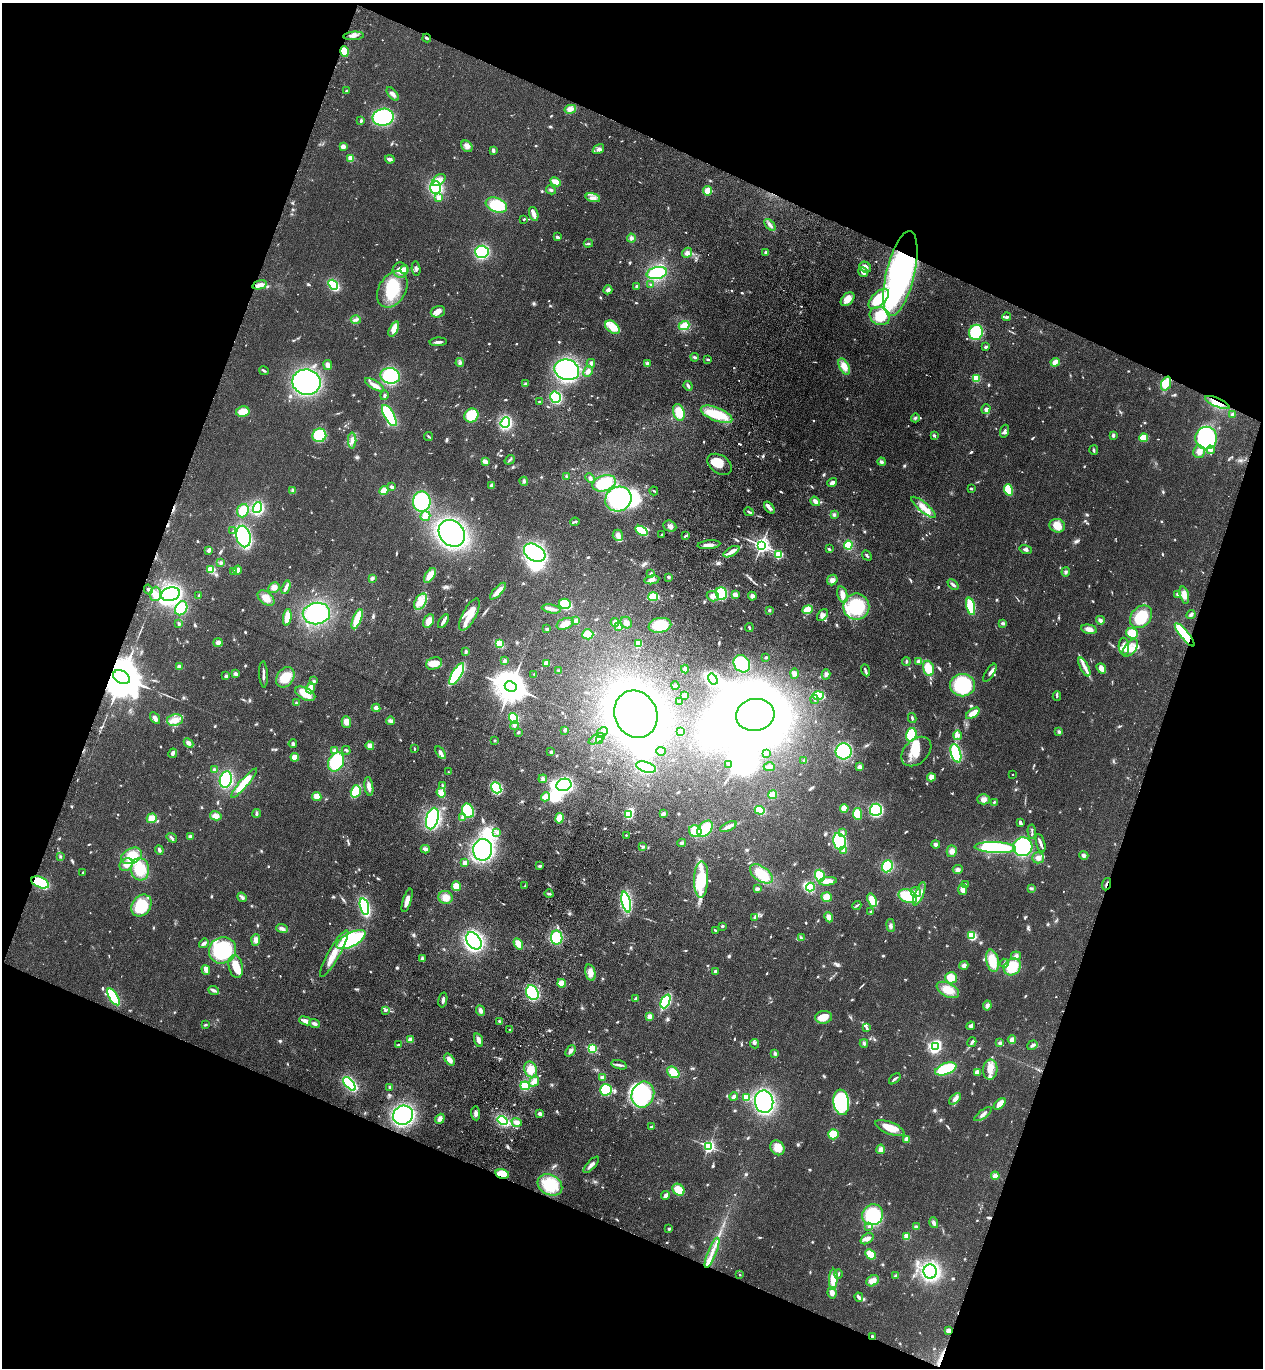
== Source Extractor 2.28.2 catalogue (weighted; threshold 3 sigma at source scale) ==
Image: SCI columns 248-5290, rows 49-5510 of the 5668 x 5559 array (HDU 1 of 3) = the unmasked area's bounding box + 8 px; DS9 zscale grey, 4 x 4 block average (1 PNG px = mean of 4 x 4 image px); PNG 1265 x 1370 px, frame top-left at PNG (2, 3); each listed source drawn as its Kron ellipse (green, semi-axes under 4 px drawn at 4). Shown black and unused: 41% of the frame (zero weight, under 3 of 4 exposures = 6% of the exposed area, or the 3 px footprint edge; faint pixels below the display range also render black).
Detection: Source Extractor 2.28.2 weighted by HDU 2 'WHT'. Background 0.0513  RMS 0.0058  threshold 0.0259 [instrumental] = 3 sigma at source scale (4.5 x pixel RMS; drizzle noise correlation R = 1.50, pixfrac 1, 0.05/0.05 arcsec/px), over >= 5 px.
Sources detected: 1008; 3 too faint to see at this stretch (4 x 4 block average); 31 inside a brighter object's white glare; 8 cosmic-ray / hot-pixel residue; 1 long thin detection or spike segment (spike, bleed or trail) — neither listed nor drawn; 11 coinciding with a brighter row at this scale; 75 inside a brighter listed object's ellipse — not listed separately; of the other 879, all 500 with FLUX_AUTO >= 4.09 (the completeness limit of this list) listed and drawn (379 fainter detections not listed), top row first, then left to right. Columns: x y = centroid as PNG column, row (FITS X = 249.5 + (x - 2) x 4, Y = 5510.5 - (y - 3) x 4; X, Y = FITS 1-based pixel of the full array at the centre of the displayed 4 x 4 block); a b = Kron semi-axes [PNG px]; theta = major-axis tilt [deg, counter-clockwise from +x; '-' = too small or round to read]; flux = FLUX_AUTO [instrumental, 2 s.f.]
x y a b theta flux
354 36 10 4 4 16
427 38 4 2 - 5.6
344 51 5 4 - 58
346 91 2 2 - 13
393 94 8 4 -48 15
570 109 6 4 13 21
383 117 10 8 9 290
361 120 3 3 - 6.3
467 146 6 5 - 17
343 147 4 4 - 16
598 149 6 4 32 11
493 150 3 2 - 11
351 158 2 2 - 130
390 159 5 3 - 14
439 180 7 5 41 20
556 182 5 3 - 50
436 188 6 5 - 180
551 190 5 3 - 6.6
707 191 4 4 - 35
439 198 2 2 - 33
593 198 7 3 -15 15
496 205 11 7 -21 130
534 214 7 4 -72 17
524 219 3 2 - 6.1
770 225 7 3 -48 11
557 237 2 2 - 12
631 238 4 4 - 11
588 243 4 2 - 4.9
482 252 6 6 - 260
765 252 3 3 - 5.4
687 253 5 4 - 13
865 267 6 5 - 19
416 269 7 2 -80 8.7
400 270 7 7 - 39
405 270 2 2 - 160
863 272 5 3 - 16
657 273 10 6 12 180
900 274 43 14 77 720
651 284 4 2 - 4.9
260 285 7 3 14 26
333 285 5 3 - 260
636 286 3 2 - 5.8
392 289 19 13 60 150
608 290 4 4 - 13
848 299 8 5 44 38
879 299 13 6 45 160
438 312 7 5 19 19
880 316 10 9 - 84
1007 317 4 3 - 6.4
356 320 5 3 - 9.1
684 326 5 4 - 59
612 327 8 5 -40 48
394 329 8 4 65 40
976 332 8 7 - 180
438 342 9 2 4 11
986 347 3 2 - 12
695 357 4 2 - 7.9
708 359 4 2 - 4.2
1055 362 4 3 - 25
460 363 4 3 - 8.2
591 363 4 4 - 9.3
647 363 4 3 - 7.8
328 365 5 3 - 18
844 366 8 5 -63 35
567 370 12 10 -16 470
264 371 5 2 - 6.6
588 371 6 4 63 16
390 376 10 8 -13 220
976 378 2 2 - 250
306 382 14 12 -10 800
525 384 3 3 - 7.3
1166 384 7 4 69 67
375 385 11 4 -31 20
688 386 5 3 - 7.9
384 395 5 3 - 5.5
555 397 6 5 - 220
540 402 3 2 - 5
1217 402 13 4 -23 28
986 409 5 3 - 9.2
243 411 7 5 12 45
679 412 8 5 -73 68
717 414 17 6 -22 120
1233 414 3 2 - 12
471 415 7 6 - 120
389 416 12 5 -60 220
915 418 4 2 - 5
505 423 5 4 - 230
1005 431 6 3 71 11
319 435 7 6 - 160
934 435 3 2 - 5.4
1113 435 2 2 - 13
429 436 4 2 - 5
1144 438 4 3 - 70
1206 438 11 11 - 390
352 440 8 3 89 16
1094 450 5 2 - 5.3
1211 450 4 3 - 12
1199 452 6 6 - 24
510 460 5 2 - 5.6
486 462 4 3 - 11
882 462 4 3 - 7
720 464 13 9 -34 63
566 476 3 3 - 4.3
590 478 5 3 - 7.2
524 481 4 3 - 5.9
604 483 12 7 18 120
832 483 5 2 - 18
492 486 4 3 - 13
392 487 3 2 - 7.6
971 489 3 2 - 4.5
293 490 3 2 - 4.2
1008 490 6 4 -72 85
384 491 5 3 - 57
654 491 4 2 - 4.1
618 499 13 12 - 420
422 501 10 9 - 270
815 501 5 3 - 14
257 507 5 4 - 190
769 507 7 3 -49 17
924 507 15 5 -40 42
243 511 7 5 69 74
749 512 5 2 - 6.6
834 515 4 3 - 6.4
425 516 5 4 - 17
575 522 5 2 - 5.5
670 526 6 5 - 14
1057 526 8 6 -16 43
233 531 3 2 - 4.9
641 531 6 4 -32 83
452 533 14 12 -47 710
662 534 2 2 - 9.9
618 535 6 5 - 18
685 536 4 2 - 4.2
243 537 11 7 -78 450
709 545 11 3 6 21
761 545 3 3 - 1700
848 545 4 3 - 120
829 549 3 2 - 8.7
209 550 2 2 - 55
1026 550 6 3 -17 8.2
731 552 9 3 30 26
535 553 11 8 -31 590
779 555 2 2 - 270
867 555 5 2 - 6.2
221 563 3 3 - 4.6
211 570 3 3 - 60
238 570 5 3 - 17
233 571 3 3 - 4.6
1066 572 4 3 - 6.2
651 574 2 2 - 38
430 575 8 4 54 45
669 577 3 3 - 7.3
372 578 4 3 - 7.9
652 580 7 4 10 14
832 580 5 5 - 16
953 585 6 3 -44 8.1
274 587 6 5 - 19
286 587 7 3 70 12
148 590 5 2 - 5.7
498 591 10 3 47 30
155 594 7 5 86 25
171 594 9 6 14 570
721 594 6 5 - 210
842 594 8 5 -76 22
1177 594 3 3 - 4.6
735 595 4 3 - 19
1184 595 9 4 -74 20
198 596 3 2 - 4.2
713 596 6 5 - 20
752 596 4 4 - 12
653 597 5 3 - 170
266 598 9 6 -39 27
421 602 9 5 60 31
565 604 6 5 - 120
971 606 9 4 -79 140
856 607 13 13 - 200
181 608 7 5 56 89
551 609 9 3 -11 25
770 610 2 2 - 25
808 610 5 4 - 65
316 614 14 11 7 330
469 614 18 6 62 58
1191 614 5 3 - 7.7
823 615 7 4 50 13
287 617 8 3 81 42
1141 617 12 9 47 120
357 619 11 3 70 93
1100 620 4 4 - 8.9
429 621 7 4 62 34
443 621 8 2 57 21
576 621 4 4 - 12
615 622 4 4 - 16
179 623 3 3 - 5.2
626 623 6 5 - 16
1003 623 4 3 - 6.6
565 624 9 5 21 27
660 625 11 7 10 140
618 626 4 3 - 8.3
749 628 4 2 - 5.2
547 629 3 2 - 5.2
1089 629 8 4 -12 22
1132 633 6 5 - 60
588 634 5 5 - 54
1185 635 15 3 -51 240
218 643 5 4 - 15
499 644 4 3 - 79
638 644 4 3 - 51
1124 646 8 5 -87 26
1130 648 10 5 51 30
466 652 3 3 - 4.4
766 657 2 2 - 5.1
505 660 3 3 - 5.4
906 661 4 2 - 4.4
918 661 4 3 - 5.1
434 663 8 5 20 48
546 663 4 4 - 15
742 664 9 7 -53 180
179 667 4 4 - 12
1084 667 10 3 -63 20
928 668 8 5 -73 55
1101 668 5 4 - 22
685 669 4 3 - 8.2
865 670 6 2 -68 7.2
558 671 3 3 - 4.9
794 673 5 4 - 11
990 673 10 3 57 11
235 674 4 3 - 14
263 674 13 2 -87 16
457 674 12 5 60 200
534 674 2 2 - 5.5
826 674 5 3 - 10
226 676 2 2 - 30
121 677 9 6 -29 24000
285 677 11 8 56 66
713 679 6 4 -58 270
314 681 3 3 - 5.4
962 685 12 11 - 210
675 686 4 3 - 6.8
511 687 6 5 - 10000
310 688 5 3 - 26
305 694 11 6 -27 60
685 695 2 2 - 30
818 695 6 3 1 90
1057 696 5 2 - 4.9
815 700 4 2 - 4.5
680 702 3 3 - 5.4
296 703 4 2 - 4.2
376 708 4 4 - 13
973 713 8 3 33 41
636 714 24 21 -62 2200
755 715 19 16 8 2400
155 718 6 3 -58 17
513 718 5 3 - 140
912 718 5 2 - 4.9
175 720 8 6 9 28
390 721 4 4 - 9.9
346 722 6 4 -88 29
515 726 4 3 - 7.4
565 730 3 3 - 6.9
518 732 4 2 - 4.9
602 732 6 2 30 9.4
680 732 4 3 - 9.1
1059 732 4 3 - 6.2
911 735 7 5 74 120
958 735 5 2 - 4.9
597 739 9 4 27 15
495 740 2 2 - 4.5
600 741 2 2 - 16
188 743 5 4 - 12
293 744 4 3 - 6.4
370 746 4 3 - 25
414 749 2 2 - 5.5
346 750 4 2 - 4.8
334 751 3 3 - 19
661 751 5 3 - 11
844 751 8 8 - 290
551 752 3 3 - 4.9
916 752 17 12 44 64
173 753 5 3 - 11
440 753 7 2 -57 22
766 753 2 2 - 7.2
956 753 9 5 -73 190
295 757 4 3 - 36
804 760 2 2 - 4.9
336 762 10 7 64 220
728 764 3 2 - 4.9
646 767 10 5 -17 310
769 767 6 3 0 9.3
859 767 3 3 - 19
214 770 4 3 - 8.2
448 772 2 2 - 4.5
1012 774 2 2 - 5.1
931 777 4 3 - 29
226 779 8 6 73 200
543 779 4 4 - 7.9
244 783 19 3 49 100
442 785 3 2 - 5.3
564 785 7 6 - 560
369 786 9 3 -81 22
496 788 6 4 -51 260
356 791 6 5 - 110
441 793 5 4 - 29
772 795 4 4 - 30
317 796 5 4 - 31
545 797 4 4 - 40
984 799 6 5 - 20
994 802 3 2 - 4.6
844 808 4 4 - 37
760 810 5 3 - 77
876 810 6 6 - 240
468 811 7 5 -64 160
256 814 4 3 - 7.1
663 814 4 3 - 12
857 814 6 4 -80 58
629 815 3 3 - 80
216 816 6 4 -12 25
463 817 4 3 - 6.7
152 818 5 4 - 37
559 818 5 4 - 35
432 819 11 6 76 400
1020 823 4 2 - 19
728 827 9 3 26 20
705 829 9 6 50 110
695 831 6 5 - 78
842 832 3 3 - 5.7
1032 832 7 2 -85 5.1
497 833 4 3 - 7.7
626 835 2 2 - 5.5
190 836 3 3 - 10
172 838 6 2 -35 5.7
839 841 8 6 -79 290
682 843 4 3 - 6.2
1041 843 9 3 -74 13
936 844 4 3 - 10
642 846 3 2 - 4.9
1023 847 10 9 - 260
995 848 21 5 -2 430
425 849 4 3 - 14
159 850 5 2 - 7.4
483 850 11 9 88 640
844 851 4 3 - 6.5
952 851 6 5 - 17
1084 855 4 4 - 9.9
132 856 11 7 26 82
60 857 2 2 - 4.1
1038 858 6 5 - 15
465 863 4 3 - 15
126 865 7 6 - 21
540 866 4 2 - 5.9
887 866 6 5 - 190
140 869 11 9 -83 94
958 870 5 4 - 10
83 873 3 2 - 5.4
761 874 13 7 -36 82
820 876 6 4 -73 83
701 879 18 7 88 190
828 881 9 4 6 33
40 882 9 5 -22 130
965 884 2 2 - 4.7
1106 884 6 2 69 7.2
456 886 5 4 - 41
525 886 4 2 - 4.3
810 887 4 3 - 120
1031 888 4 3 - 5
757 889 4 3 - 9
963 890 5 4 - 18
916 892 5 5 - 20
549 894 4 3 - 6.2
919 894 12 3 68 21
908 896 10 6 -23 160
242 897 5 2 - 7
445 897 7 6 - 34
827 897 5 4 - 39
407 900 12 3 73 23
872 900 7 4 -71 60
626 902 10 4 -77 380
857 905 5 2 - 4.2
141 906 12 9 55 130
364 907 8 4 -76 300
871 911 4 2 - 4.1
829 917 5 3 - 24
755 918 4 3 - 5.8
890 925 6 3 -82 9.2
722 926 3 2 - 4.8
282 929 6 4 -21 11
716 931 2 2 - 6.5
972 936 4 4 - 83
557 938 7 5 -81 140
801 938 4 2 - 5.2
256 940 6 4 86 14
351 940 16 6 27 320
474 941 9 6 -53 540
204 943 5 3 - 12
518 944 6 4 -57 37
223 950 14 13 - 310
334 953 27 5 61 58
1016 956 5 4 - 9.2
422 959 3 3 - 8
992 961 11 6 -78 66
1004 963 4 2 - 7
964 965 4 4 - 13
236 966 11 7 -77 62
1012 967 9 7 44 98
206 970 5 3 - 29
715 971 2 2 - 29
590 972 8 5 -76 27
951 978 6 5 - 48
562 983 4 4 - 32
214 990 5 3 - 11
948 990 12 6 -27 49
532 993 8 6 -63 230
114 997 9 4 -58 180
636 998 3 2 - 7
443 1000 7 2 78 10
665 1001 7 4 65 280
987 1005 5 4 - 9.9
385 1010 3 3 - 6.8
480 1011 6 4 -66 12
650 1016 2 2 - 94
824 1017 8 6 7 53
305 1021 6 2 -20 31
499 1021 3 2 - 4.7
315 1023 5 3 - 11
205 1025 4 2 - 4.3
971 1026 4 3 - 8.8
867 1028 3 2 - 5.5
510 1030 2 2 - 9.8
411 1039 3 2 - 18
1012 1039 4 3 - 16
478 1040 7 3 -72 21
972 1042 5 3 - 6.6
864 1043 4 3 - 6
1000 1043 4 3 - 7
754 1044 5 3 - 6
398 1045 2 2 - 5.6
1032 1045 5 3 - 8.2
935 1046 4 3 - 300
592 1049 4 3 - 130
570 1051 6 3 51 14
775 1054 4 3 - 7.4
449 1060 7 4 -53 20
619 1065 8 2 -16 8.9
531 1069 8 6 -71 44
946 1069 11 5 21 150
990 1070 10 7 87 40
673 1072 7 5 -41 53
977 1072 4 3 - 17
603 1077 3 3 - 13
895 1079 7 2 41 9.5
534 1081 5 3 - 25
349 1084 8 4 -50 350
525 1086 4 4 - 71
390 1087 2 2 - 8.3
606 1090 6 6 - 170
643 1095 13 11 69 420
734 1097 4 3 - 11
746 1098 2 2 - 140
955 1099 7 4 41 17
764 1102 11 9 -82 630
841 1102 13 8 -83 170
1000 1104 7 4 43 37
475 1113 7 3 -84 13
540 1114 4 3 - 15
983 1114 10 3 36 12
403 1115 10 9 - 570
440 1119 5 4 - 15
503 1120 5 3 - 210
517 1122 5 3 - 21
652 1127 3 2 - 4.7
890 1128 15 6 -21 48
833 1134 5 5 - 54
907 1139 3 3 - 31
709 1146 2 2 - 780
777 1148 8 6 -50 30
881 1149 4 4 - 15
591 1165 10 3 48 15
502 1174 7 4 -13 64
995 1176 4 4 - 15
550 1185 13 10 -28 110
678 1190 6 5 - 57
666 1195 4 2 - 21
873 1215 11 10 - 230
934 1223 5 3 - 10
869 1226 2 2 - 6
916 1227 4 3 - 8.4
669 1229 3 2 - 6.4
907 1236 2 2 - 150
867 1239 7 4 35 14
712 1253 16 2 68 30
870 1254 6 4 -42 52
930 1271 7 6 - 520
838 1274 5 2 - 4.6
740 1275 2 2 - 6.5
896 1276 3 3 - 8
833 1279 10 4 87 50
873 1281 6 5 - 28
832 1293 6 4 -80 17
859 1297 4 2 - 13
949 1330 3 3 - 21
872 1336 3 2 - 5.5
Overlapping masked pixels (flux is a lower limit): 10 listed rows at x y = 344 51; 900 274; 1166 384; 1217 402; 1185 635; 121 677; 40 882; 1106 884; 502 1174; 872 1336
Diffuse or blended objects may show on this block-average render without a row.